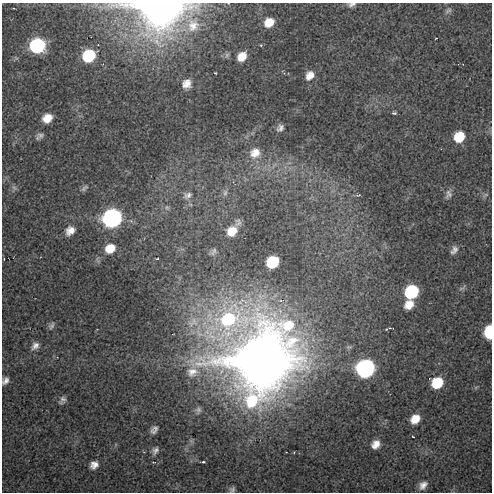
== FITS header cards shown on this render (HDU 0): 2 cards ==
NAXIS1  =                  490 / Axis length
NAXIS2  =                  490 / Axis length

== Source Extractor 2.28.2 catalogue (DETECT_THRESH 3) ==
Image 490 x 490 px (HDU 0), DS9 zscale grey, 1 PNG px = 1 image px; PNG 494 x 494 px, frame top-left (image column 1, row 490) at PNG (2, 3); no overlay
Background 23.5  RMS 1.4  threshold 4.11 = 3 sigma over >= 5 px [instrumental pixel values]
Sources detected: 63; all 63 listed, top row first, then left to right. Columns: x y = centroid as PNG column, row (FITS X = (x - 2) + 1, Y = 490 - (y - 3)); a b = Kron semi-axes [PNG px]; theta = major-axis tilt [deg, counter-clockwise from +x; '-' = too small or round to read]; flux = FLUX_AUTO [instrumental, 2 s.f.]
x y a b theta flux
228 3 4 2 - 4.9e+01
352 4 11 6 19 3.5e+02
161 6 15 10 5 4.4e+05
13 8 4 2 - 7.2e+01
448 11 10 5 32 2.4e+02
269 22 10 9 - 1.3e+03
193 25 22 18 76 2.3e+03
436 38 3 2 - 5.5e+01
37 45 11 10 - 1.1e+04
261 45 3 3 - 9.6e+01
227 55 7 6 - 1.9e+02
89 56 10 9 - 5.1e+03
242 56 9 7 47 1.1e+03
215 73 2 2 - 6.6e+01
310 75 12 10 53 9.1e+02
187 84 10 9 - 7.7e+02
394 113 4 3 - 1.7e+02
47 118 9 8 - 1.2e+03
280 128 8 6 45 3.5e+02
40 136 12 7 32 3.3e+02
459 137 10 9 - 2.5e+03
255 153 14 12 34 1.1e+03
14 188 7 6 - 2.5e+02
84 188 12 6 41 2.6e+02
225 193 8 6 73 2.7e+02
448 194 13 8 77 4.4e+02
188 195 12 7 29 4.1e+02
358 195 7 4 8 1.3e+02
486 195 9 4 22 1.8e+02
167 207 7 5 -68 1.9e+02
112 218 11 10 - 3.2e+04
70 231 12 9 40 8.3e+02
232 231 13 11 39 1.5e+03
110 248 12 9 31 1.4e+03
454 250 12 7 59 4.6e+02
213 252 10 6 56 2.7e+02
157 259 3 2 - 7.6e+01
272 262 10 8 39 4.6e+03
462 288 13 4 31 2.3e+02
411 292 10 9 - 8.0e+03
409 304 12 9 44 1.1e+03
194 321 16 7 -64 9.3e+02
51 326 10 6 57 2.6e+02
391 328 5 2 - 7.7e+01
489 332 10 6 87 4.8e+03
35 346 10 7 44 4.8e+02
263 361 21 20 - 1.1e+06
365 368 11 10 - 2.9e+04
192 372 17 14 11 1.3e+03
5 381 8 6 54 4.3e+02
437 383 10 9 - 3.3e+03
62 400 10 6 58 3.4e+02
198 410 9 7 71 2.7e+02
415 419 10 8 46 1.2e+03
154 430 8 6 51 4.0e+02
413 437 3 2 - 8.1e+01
376 444 10 7 50 8.2e+02
155 451 10 6 59 3.7e+02
153 462 5 2 - 7.7e+01
203 462 4 2 - 1.4e+02
94 465 9 7 43 6.1e+02
423 485 11 8 47 6.3e+02
232 489 8 7 - 3.0e+02
At the frame edge (FLAGS 8, measured only in part): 6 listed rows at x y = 228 3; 352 4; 161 6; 489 332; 5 381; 232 489